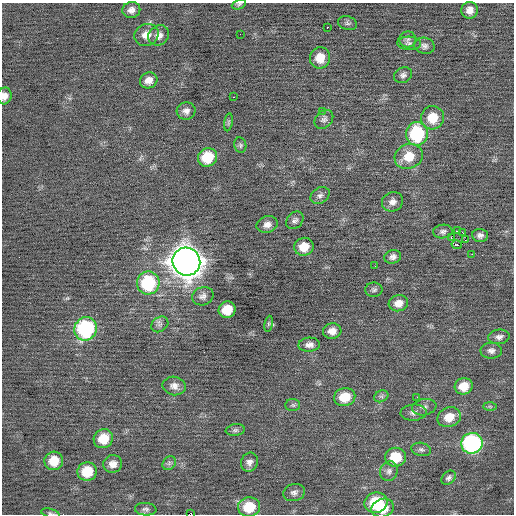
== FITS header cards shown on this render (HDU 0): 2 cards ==
NAXIS1  =                  512 / Axis length
NAXIS2  =                  512 / Axis length

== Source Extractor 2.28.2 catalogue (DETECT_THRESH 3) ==
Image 512 x 512 px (HDU 0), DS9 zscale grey, 1 PNG px = 1 image px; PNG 516 x 516 px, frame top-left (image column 1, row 512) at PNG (2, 3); each listed source drawn as its Kron ellipse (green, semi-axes under 4 px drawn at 4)
Background -0.00231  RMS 0.7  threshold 2.1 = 3 sigma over >= 5 px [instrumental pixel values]
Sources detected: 83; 1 with non-positive FLUX_AUTO (blend fragments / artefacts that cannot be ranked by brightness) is neither listed nor drawn; the other 82 listed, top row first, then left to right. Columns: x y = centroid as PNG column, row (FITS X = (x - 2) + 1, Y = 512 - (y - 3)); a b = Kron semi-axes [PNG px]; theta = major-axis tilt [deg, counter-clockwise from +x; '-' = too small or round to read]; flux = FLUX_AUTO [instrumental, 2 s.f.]
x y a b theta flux
239 4 7 4 23 79
131 10 9 8 - 260
470 10 8 8 - 360
347 23 10 7 -18 130
327 27 2 2 - 160
240 34 2 2 - 24
146 35 12 10 25 490
159 35 11 9 40 320
408 39 8 8 - 170
409 43 12 6 -3 170
424 46 10 8 -12 180
320 58 10 10 - 760
403 75 9 7 27 170
149 80 9 8 - 360
4 96 8 7 - 280
233 97 2 2 - 92
186 111 9 8 - 240
323 111 2 2 - 230
432 118 12 11 - 1000
324 119 10 8 45 170
228 122 9 4 81 92
417 134 12 11 - 3600
240 145 8 6 -79 110
409 156 14 12 25 930
207 157 10 9 - 1500
320 195 10 7 32 190
392 202 11 9 24 290
295 220 10 7 48 170
267 224 11 8 16 290
443 231 10 6 8 160
457 231 3 2 - 340
462 232 2 2 - 39
480 235 8 6 -3 190
451 237 2 2 - 480
465 240 3 2 - 110
457 245 5 3 - 340
304 247 10 9 - 710
472 254 2 2 - 160
393 257 8 6 19 190
186 262 14 13 - 73000
375 266 3 2 - 37
148 283 11 11 - 3500
374 290 8 7 - 120
203 296 11 9 21 230
398 303 10 8 16 420
227 310 9 8 - 1100
160 324 9 7 36 160
269 324 8 4 82 88
86 329 12 11 - 5400
332 331 9 8 - 380
499 337 11 7 7 200
309 345 11 7 2 240
491 351 11 8 0 220
174 386 11 9 -10 300
464 386 9 8 - 760
381 396 7 5 28 120
345 397 11 9 14 1000
417 397 2 2 - 180
293 405 7 6 - 95
490 406 7 4 -1 76
424 407 12 8 10 200
413 413 13 8 4 220
449 417 12 10 23 760
235 430 9 5 8 120
103 439 10 9 - 970
472 443 11 10 - 7600
421 449 10 6 -11 140
395 457 10 9 - 1300
54 461 9 9 - 900
249 462 10 8 63 230
169 463 7 6 - 120
113 464 9 8 - 340
87 471 10 9 - 1200
389 471 10 9 - 210
449 478 8 5 45 140
294 493 11 8 16 210
376 503 11 10 - 2200
249 507 11 10 - 1200
383 508 11 9 18 1100
146 509 11 6 -5 140
50 513 9 4 -14 83
190 514 4 2 - 2000
At the frame edge (FLAGS 8, measured only in part): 4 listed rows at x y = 239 4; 4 96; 50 513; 190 514
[1 non-positive-flux detection neither listed nor drawn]